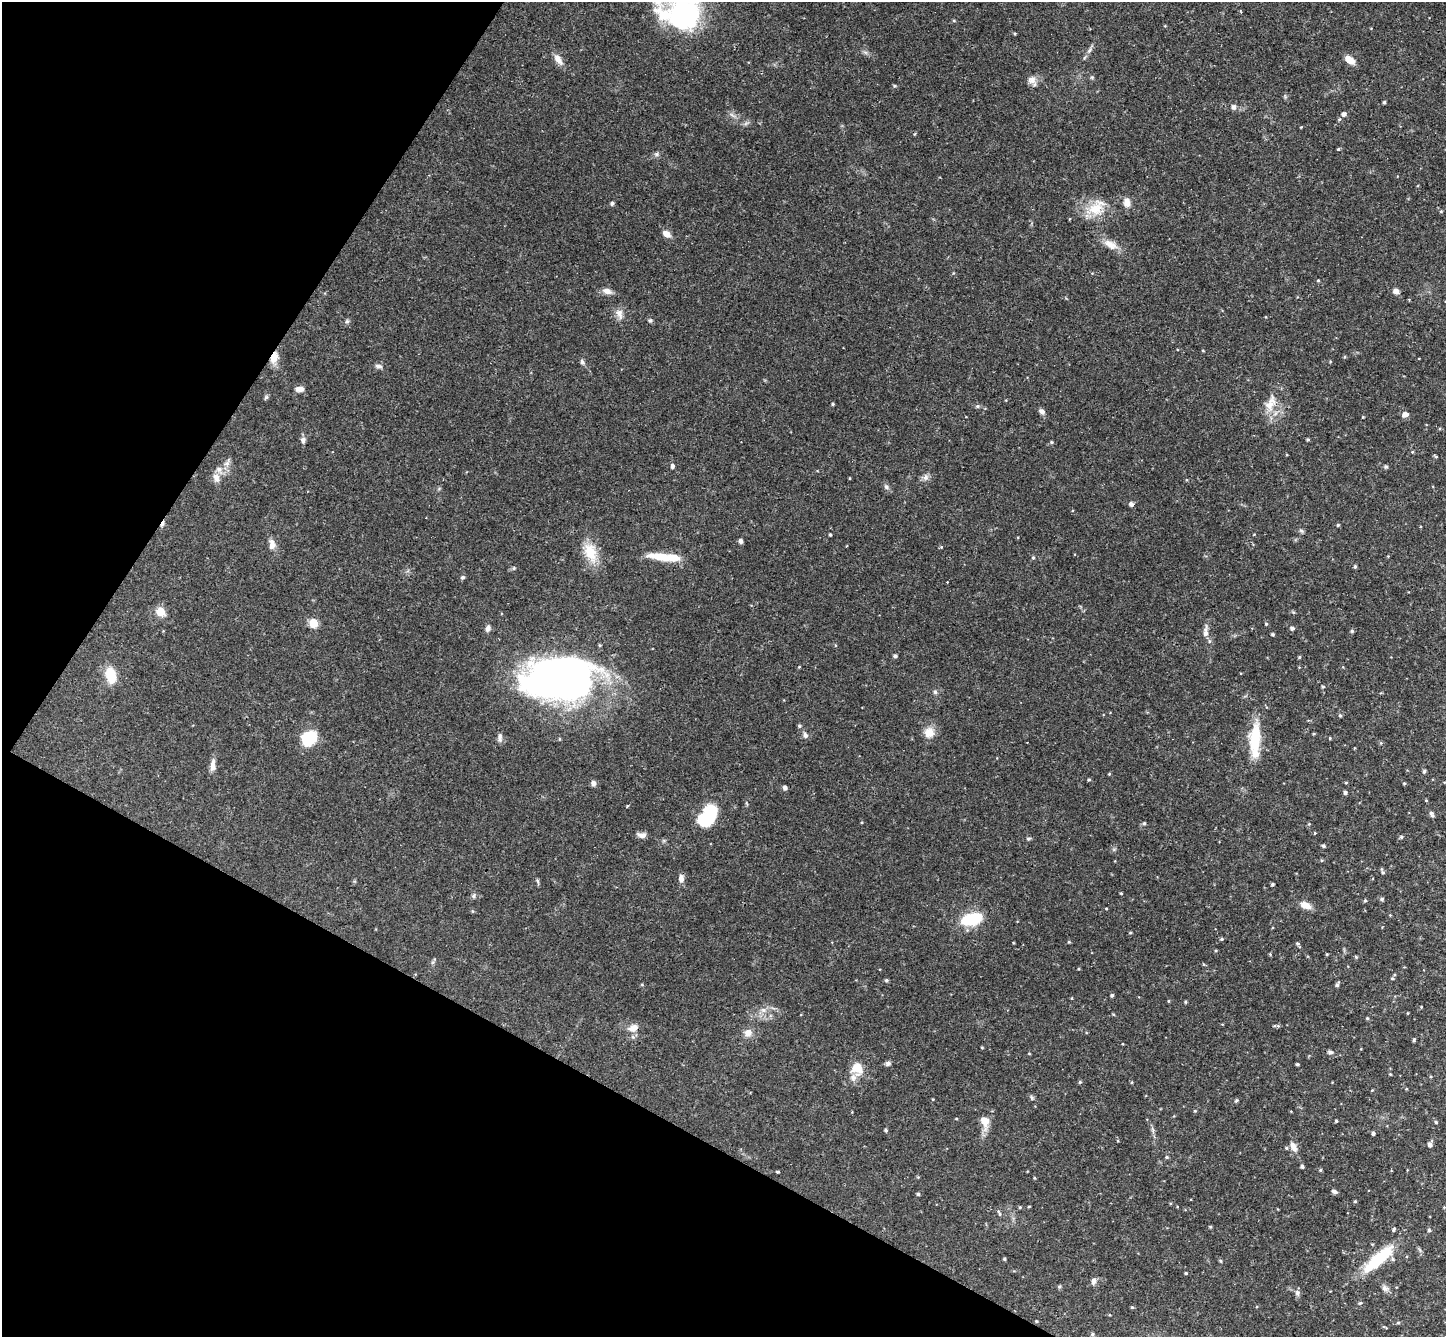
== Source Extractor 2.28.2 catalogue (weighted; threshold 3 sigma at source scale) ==
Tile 9 of 4 x 4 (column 1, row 3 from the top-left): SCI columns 38-1481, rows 1671-3005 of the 5846 x 5873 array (HDU 1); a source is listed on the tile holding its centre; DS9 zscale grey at full resolution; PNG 1448 x 1339 px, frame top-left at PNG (2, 2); no overlay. Shown black and unused: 26% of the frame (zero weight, under 3 of 4 exposures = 6% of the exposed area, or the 3 px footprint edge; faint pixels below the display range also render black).
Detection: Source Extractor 2.28.2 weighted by HDU 2 'WHT'; one run over the whole footprint, this tile lists its part. Background 0.0589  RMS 0.0036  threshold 0.0164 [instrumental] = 3 sigma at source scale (4.5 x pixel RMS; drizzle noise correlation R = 1.50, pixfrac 1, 0.05/0.05 arcsec/px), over >= 5 px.
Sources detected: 205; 2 inside a brighter object's white glare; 3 cosmic-ray / hot-pixel residue — not listed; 7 inside a brighter listed object's ellipse — not listed separately; the other 193 listed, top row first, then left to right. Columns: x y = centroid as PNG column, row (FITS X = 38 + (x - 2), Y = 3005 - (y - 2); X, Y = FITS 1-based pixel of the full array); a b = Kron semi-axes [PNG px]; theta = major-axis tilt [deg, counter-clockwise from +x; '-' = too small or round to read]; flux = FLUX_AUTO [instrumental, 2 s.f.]
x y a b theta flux
684 14 39 33 -28 59
1015 33 4 3 - 0.39
1089 50 8 5 67 0.99
558 59 13 7 -57 3.1
1350 60 11 7 -39 3.7
1092 77 5 4 - 0.46
1032 80 11 10 - 2.4
895 86 4 4 - 0.44
1384 102 4 3 - 0.52
1234 107 6 6 - 1.4
1344 114 5 5 - 1.4
1339 119 5 4 - 0.47
1301 127 4 3 - 0.28
1338 149 4 4 - 0.4
656 154 6 5 - 0.78
1127 202 12 9 -76 2.5
612 203 5 5 - 0.71
1096 209 23 18 49 8.7
1441 211 4 4 - 0.38
666 234 8 6 -35 2.7
1110 245 21 10 -29 4
1318 280 4 3 - 0.33
607 291 11 7 -11 2.2
1396 291 8 6 -29 1.6
619 314 15 9 -72 2.4
650 320 6 6 - 0.71
347 321 6 5 - 0.65
1203 351 4 3 - 0.28
274 358 15 8 69 3.7
582 362 8 5 -56 0.9
378 366 9 6 -7 1.2
299 389 10 6 -1 1.9
266 397 6 5 - 0.6
1270 403 26 13 67 6
833 404 4 3 - 0.44
977 406 6 4 90 0.54
1042 411 9 6 -45 1.3
1405 414 6 5 - 2.3
303 440 9 7 90 1.2
1308 440 3 3 - 0.47
1051 442 5 4 - 0.47
1412 452 4 3 - 0.32
1436 456 7 3 -36 0.37
672 466 6 5 - 0.82
1386 467 4 4 - 0.65
926 477 9 7 34 1.4
216 478 13 9 -65 2.3
886 487 7 5 -47 0.81
1131 504 6 6 - 0.88
1338 525 4 4 - 0.46
1301 531 7 5 -44 0.62
830 535 3 3 - 0.51
741 541 6 5 - 0.93
272 544 14 8 88 2.4
846 546 3 2 - 0.27
941 547 4 4 - 0.35
591 552 26 15 -69 8.8
664 557 37 8 -6 10
1033 558 5 4 - 0.52
1355 567 5 4 - 0.53
514 568 6 4 89 0.45
462 577 6 5 - 0.61
947 582 3 2 - 0.33
160 611 5 5 - 16
313 623 5 5 - 15
1266 624 4 4 - 0.41
488 628 9 6 73 1.3
1292 628 5 4 - 1
1352 631 4 4 - 0.58
1206 632 16 6 88 2.1
1272 634 4 3 - 0.56
895 656 4 4 - 0.94
1299 657 4 3 - 0.4
111 675 21 12 -78 6.3
564 677 64 44 6 180
1323 687 4 4 - 0.44
935 692 5 5 - 0.7
1340 715 5 4 - 0.45
799 726 5 4 - 0.61
929 733 14 13 - 3.9
1314 733 5 3 - 0.32
805 735 9 6 -62 1.1
500 737 13 5 -88 1.3
309 738 10 8 35 23
1330 738 4 3 - 0.32
1255 740 41 12 88 14
213 765 17 6 86 2.3
1424 771 4 4 - 0.69
1109 774 4 3 - 0.34
1089 780 5 3 - 0.41
1346 782 5 3 - 0.3
593 783 7 6 - 1.3
1404 783 4 3 - 0.4
785 788 5 4 - 1.3
1345 792 4 4 - 0.89
627 806 3 2 - 0.42
710 814 20 11 69 23
1432 816 5 5 - 0.68
1144 823 5 4 - 0.55
1315 833 4 4 - 0.33
642 835 11 6 -4 1.7
1401 837 5 4 - 0.56
1028 839 5 5 - 0.72
1323 846 4 4 - 0.67
1321 860 5 3 - 0.37
1383 872 6 4 -68 0.61
681 878 9 6 -82 1.9
538 881 8 4 -81 0.57
1273 884 4 3 - 0.51
1121 893 3 3 - 0.31
473 896 7 5 73 0.73
1382 899 5 4 - 0.64
1365 901 4 3 - 0.53
1305 905 14 8 -23 3.1
1106 908 4 2 - 0.29
472 911 5 3 - 0.36
972 919 24 13 14 14
1130 933 4 3 - 0.39
1222 939 5 4 - 0.47
1069 942 4 4 - 0.34
1297 943 6 4 -11 0.42
1216 951 4 3 - 0.35
1270 954 4 4 - 0.33
1327 954 4 3 - 0.34
1356 957 4 4 - 0.48
1078 969 3 3 - 0.33
1392 978 4 4 - 0.44
886 980 5 4 - 0.6
1337 984 7 4 60 0.75
642 985 5 3 - 0.32
1112 995 4 4 - 0.63
1072 998 4 3 - 0.29
1168 1001 5 3 - 0.32
1185 1002 4 3 - 0.44
1421 1007 4 3 - 0.29
763 1010 7 6 - 1.3
1113 1014 4 4 - 0.38
1367 1018 4 4 - 0.43
1278 1026 6 5 - 0.56
633 1028 16 10 23 3
748 1033 10 9 - 2.7
1414 1040 4 3 - 0.52
982 1048 4 3 - 0.3
1330 1052 6 5 - 1
1029 1054 4 3 - 0.26
888 1063 6 5 - 1.1
1297 1064 3 3 - 0.54
857 1069 14 12 -58 5.7
1390 1074 4 3 - 0.31
1080 1082 5 4 - 0.45
1132 1082 5 3 - 0.37
1032 1098 7 4 -59 0.62
933 1099 3 3 - 0.27
1236 1100 5 4 - 0.56
1195 1111 4 4 - 0.34
956 1118 4 3 - 0.3
984 1121 14 9 -78 4.7
1336 1121 3 3 - 0.44
1436 1122 4 4 - 0.44
886 1130 4 4 - 0.6
1153 1130 11 3 -75 0.93
1373 1133 5 3 - 0.76
1430 1145 5 4 - 1.2
1293 1147 14 8 -64 2.4
1167 1157 5 4 - 0.48
1302 1166 4 4 - 0.77
1320 1170 5 4 - 0.42
1407 1170 4 3 - 0.24
778 1172 3 3 - 0.45
918 1177 4 4 - 0.31
1034 1178 4 4 - 0.3
1334 1191 8 5 -28 0.89
918 1194 4 4 - 0.56
1355 1201 4 4 - 0.39
1029 1206 4 3 - 0.28
1020 1207 4 3 - 0.46
999 1213 10 4 -66 0.7
1210 1227 4 4 - 0.4
1394 1229 5 4 - 0.57
1429 1230 5 4 - 0.56
1004 1259 4 3 - 0.45
1378 1259 42 12 41 17
1221 1261 5 3 - 0.44
1186 1273 3 3 - 0.39
1094 1281 8 6 71 1.4
1059 1286 5 5 - 0.6
1385 1288 10 8 -41 1.3
1297 1293 8 7 - 1
1360 1303 4 4 - 0.5
1132 1307 4 4 - 0.43
1036 1321 4 3 - 0.39
1398 1323 5 3 - 0.41
1092 1334 6 5 - 0.72
Overlapping masked pixels (flux is a lower limit): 1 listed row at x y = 274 358
Isophote crosses this tile's border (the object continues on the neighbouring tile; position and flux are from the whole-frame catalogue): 1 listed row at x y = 684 14